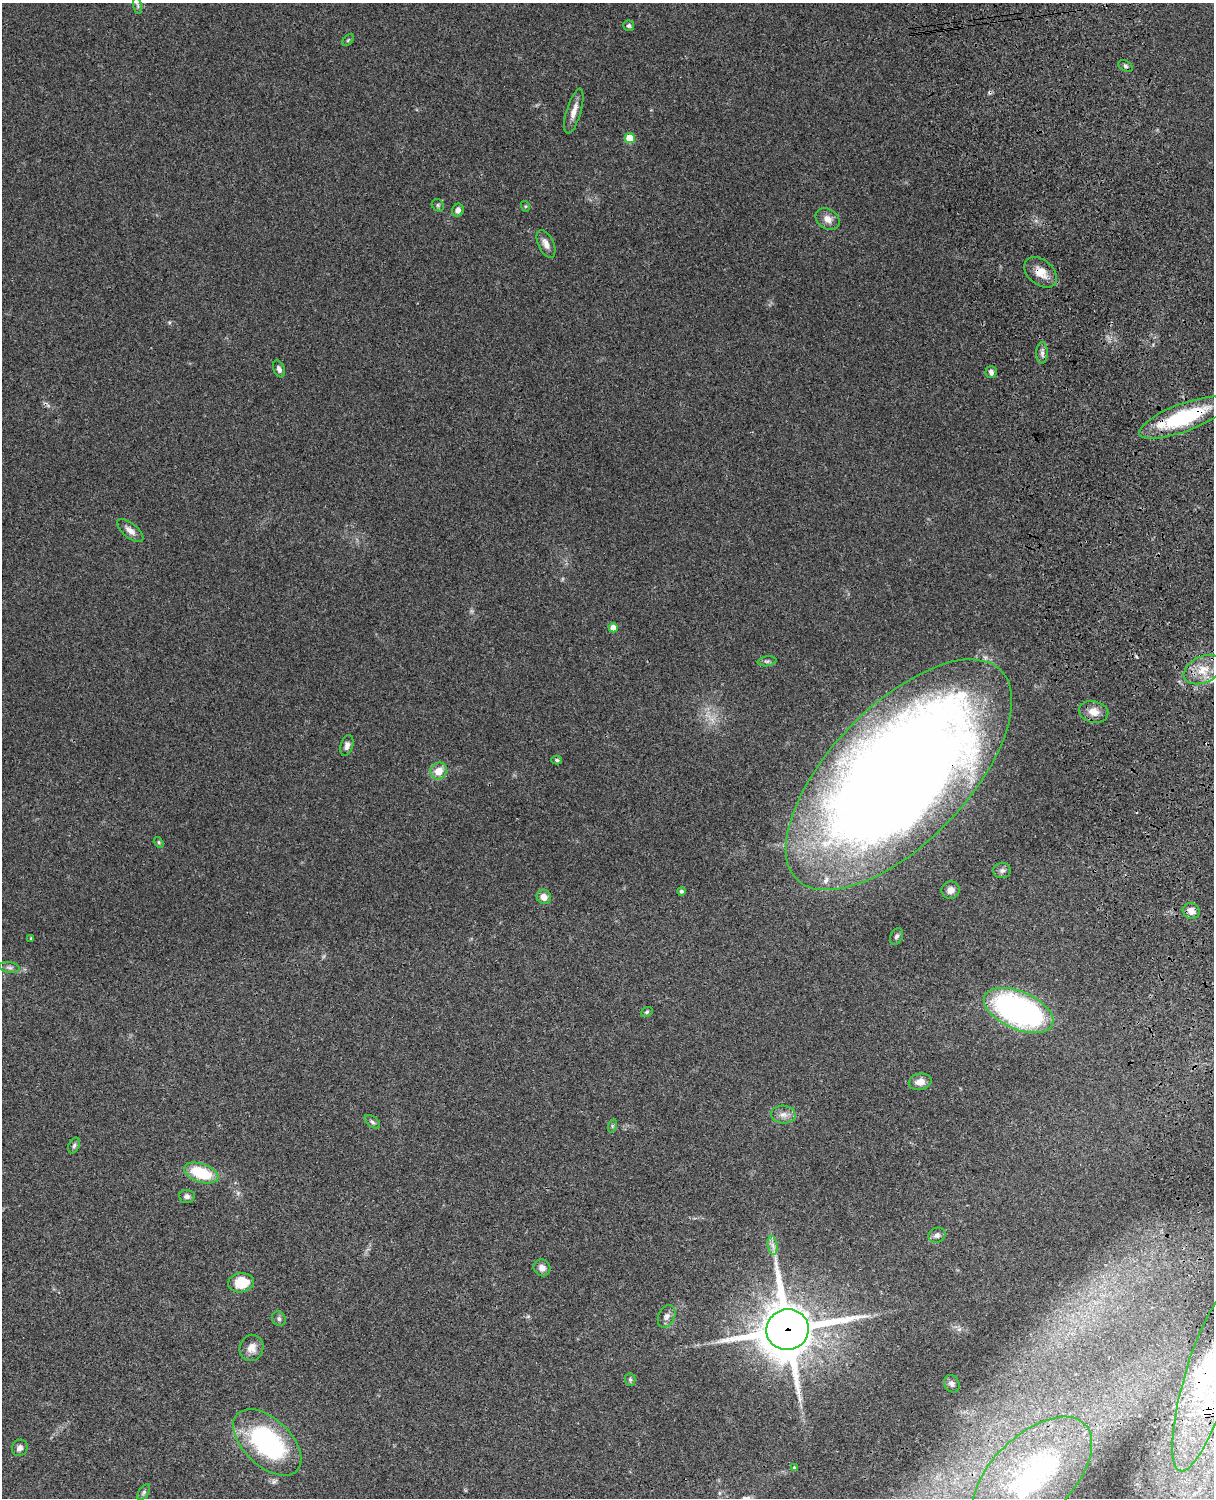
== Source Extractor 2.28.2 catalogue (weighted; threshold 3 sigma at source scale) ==
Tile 6 of 4 x 3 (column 2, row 2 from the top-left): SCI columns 1334-2545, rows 1772-3267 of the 5087 x 4926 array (HDU 1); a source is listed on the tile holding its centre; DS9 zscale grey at full resolution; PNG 1216 x 1500 px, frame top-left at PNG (2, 3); each listed source drawn as its Kron ellipse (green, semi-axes under 4 px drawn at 4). Shown black and unused: <1% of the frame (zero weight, under 3 of 4 exposures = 6% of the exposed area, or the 3 px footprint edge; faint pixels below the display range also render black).
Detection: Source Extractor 2.28.2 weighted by HDU 2 'WHT'; one run over the whole footprint, this tile lists its part. Background 0.104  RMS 0.0065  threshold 0.0292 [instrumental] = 3 sigma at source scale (4.5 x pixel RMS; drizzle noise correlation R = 1.50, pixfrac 1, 0.05/0.05 arcsec/px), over >= 5 px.
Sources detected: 65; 3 inside a brighter object's white glare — neither listed nor drawn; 3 inside a brighter listed object's ellipse — not listed separately; the other 59 listed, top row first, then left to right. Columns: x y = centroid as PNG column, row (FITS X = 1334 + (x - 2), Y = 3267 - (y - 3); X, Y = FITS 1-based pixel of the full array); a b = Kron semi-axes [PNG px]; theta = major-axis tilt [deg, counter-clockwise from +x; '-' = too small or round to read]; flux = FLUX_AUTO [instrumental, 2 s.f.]
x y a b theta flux
138 5 9 4 -81 1.5
629 26 5 5 - 1.4
348 40 7 4 45 0.87
1125 66 8 5 -28 1.5
574 111 23 7 74 5.9
630 138 5 5 - 15
438 205 7 5 -47 1.3
525 206 5 3 - 0.71
458 210 6 5 - 3
828 219 13 10 -37 4.9
546 244 15 7 -64 4.3
1041 272 18 12 -40 9
1042 353 10 6 -90 2.4
279 369 9 5 -67 2.1
991 372 6 5 - 2.1
1183 418 47 14 21 55
130 530 16 7 -39 4.2
613 628 4 4 - 6.1
767 661 9 5 7 1.5
1203 670 20 13 25 13
1094 712 15 10 -12 6.8
347 745 11 6 74 3
557 760 5 4 - 1.1
439 771 9 8 - 9.1
899 775 146 68 46 1500
159 842 6 4 -57 0.89
1002 871 9 7 1 2.1
951 890 9 8 - 4.2
681 891 4 4 - 1.5
544 897 7 7 - 4.2
1191 911 8 7 - 5.2
896 937 9 6 63 1.6
31 938 3 3 - 0.54
9 968 10 5 -10 1.7
1018 1010 37 19 -23 180
647 1012 6 4 21 0.96
920 1082 11 8 11 5.9
783 1115 12 9 -3 4.3
372 1122 9 5 -37 1.5
612 1126 7 4 72 0.94
74 1145 8 5 63 1.5
201 1173 18 9 -19 29
187 1196 8 6 -3 2.3
937 1235 9 7 25 2.4
773 1245 10 4 -81 2.7
542 1268 9 8 - 3.6
241 1283 13 9 9 16
667 1316 12 8 64 2.9
279 1319 7 6 - 1.6
788 1330 21 20 - 3300
252 1348 13 11 72 5.6
630 1379 6 5 - 1.1
1207 1380 95 22 74 77
952 1384 9 7 -59 2.1
267 1442 41 23 -44 95
20 1448 8 7 - 2.9
794 1468 3 3 - 1.1
1032 1476 74 40 44 100
144 1492 9 5 54 1.4
Overlapping masked pixels (flux is a lower limit): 5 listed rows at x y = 1041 272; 1183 418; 899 775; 788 1330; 1207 1380
Isophote crosses this tile's border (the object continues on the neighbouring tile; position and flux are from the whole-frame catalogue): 1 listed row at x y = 1207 1380